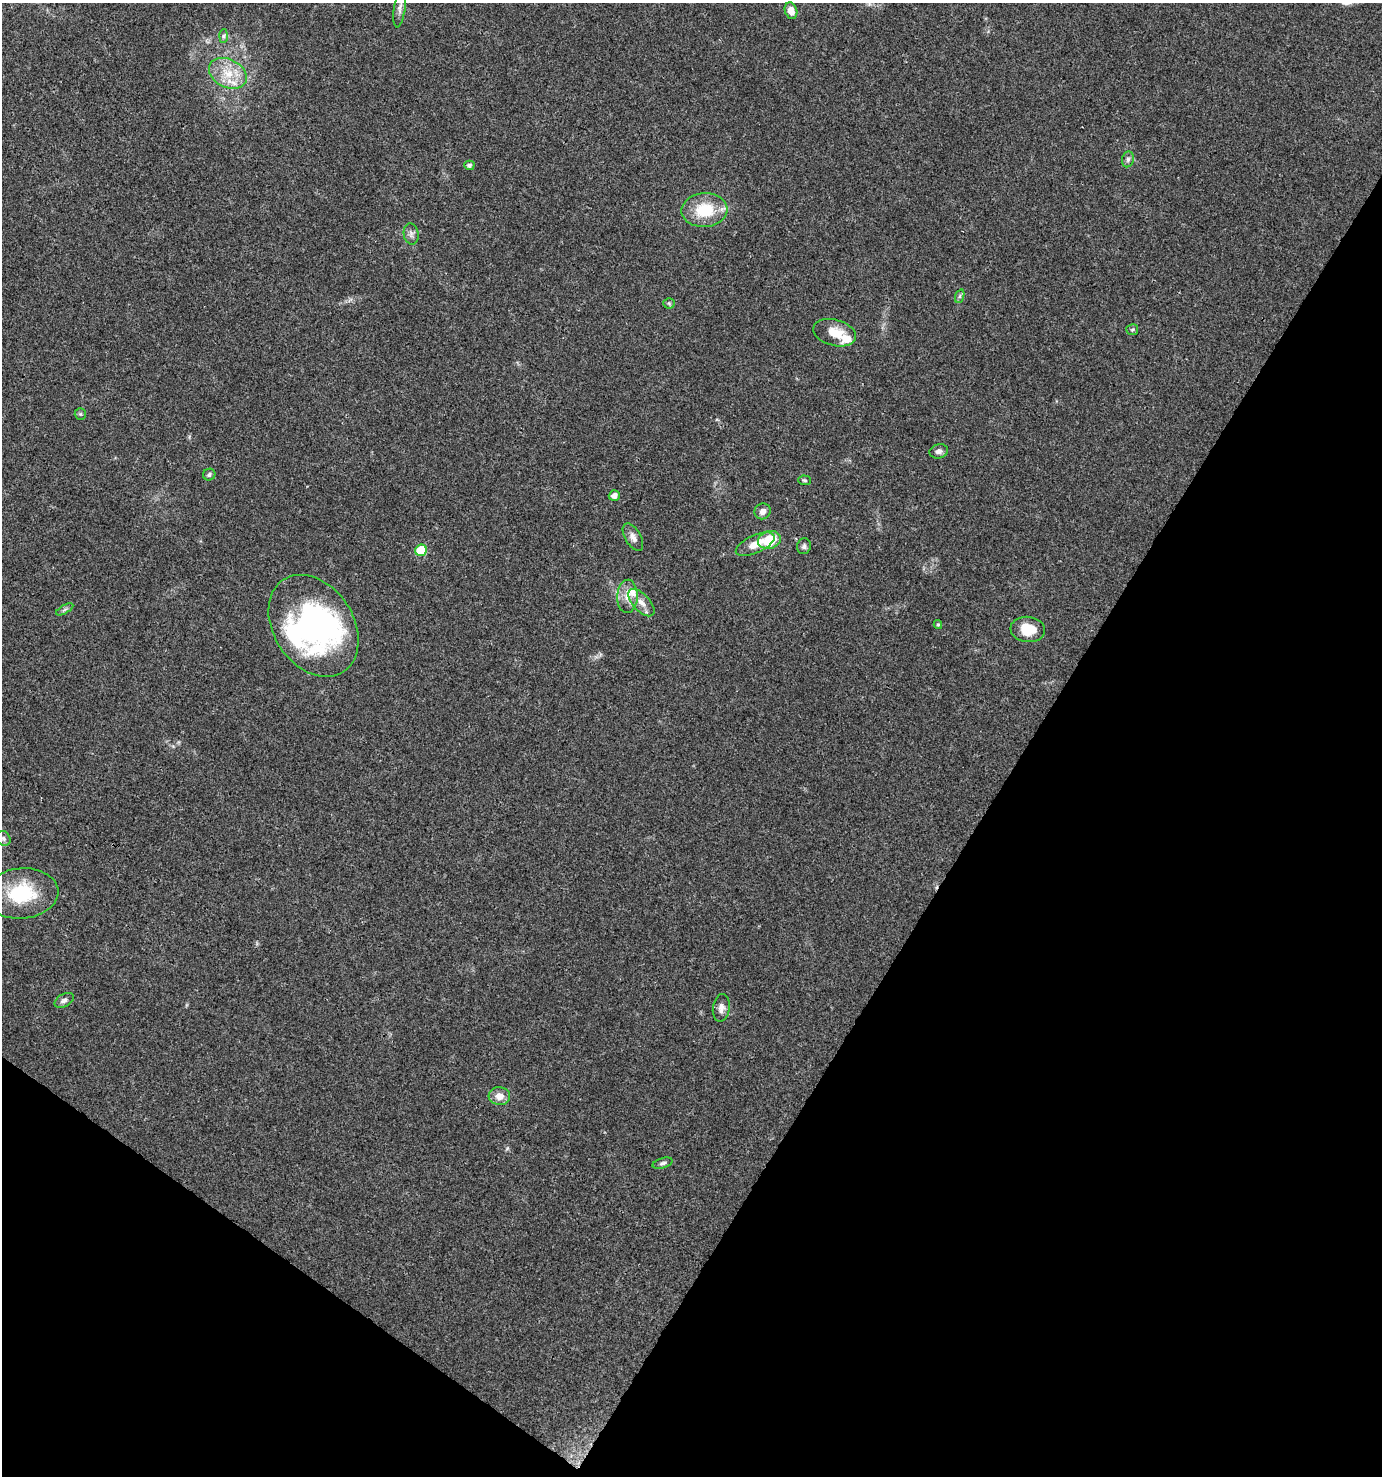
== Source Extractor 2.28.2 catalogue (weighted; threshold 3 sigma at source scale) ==
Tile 15 of 4 x 4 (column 3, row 4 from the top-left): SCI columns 3018-4397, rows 1-1474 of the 5966 x 5903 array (HDU 1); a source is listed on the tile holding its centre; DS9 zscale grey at full resolution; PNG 1384 x 1478 px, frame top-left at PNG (2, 3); each listed source drawn as its Kron ellipse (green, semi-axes under 4 px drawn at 4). Shown black and unused: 32% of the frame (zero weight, under 3 of 4 exposures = <1% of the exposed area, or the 3 px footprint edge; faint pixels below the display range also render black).
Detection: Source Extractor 2.28.2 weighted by HDU 2 'WHT'; one run over the whole footprint, this tile lists its part. Background 0.0416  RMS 0.0036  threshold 0.0164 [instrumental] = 3 sigma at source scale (4.5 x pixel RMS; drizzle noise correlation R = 1.50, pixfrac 1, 0.0396/0.0396 arcsec/px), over >= 5 px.
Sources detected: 40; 2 inside a brighter object's white glare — neither listed nor drawn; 3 inside a brighter listed object's ellipse — not listed separately; the other 35 listed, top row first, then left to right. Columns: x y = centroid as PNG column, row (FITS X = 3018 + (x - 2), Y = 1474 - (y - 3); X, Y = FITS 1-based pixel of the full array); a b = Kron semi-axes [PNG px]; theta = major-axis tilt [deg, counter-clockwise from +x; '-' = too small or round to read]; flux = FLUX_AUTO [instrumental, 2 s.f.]
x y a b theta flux
400 8 20 5 82 1.9
791 11 8 6 -71 2.9
223 36 7 4 88 0.74
228 73 20 14 -27 8.4
1128 159 8 6 75 1
469 165 5 4 - 0.81
704 210 23 17 4 14
411 234 10 7 -80 1.5
960 296 7 4 71 0.71
669 303 5 5 - 0.53
1132 330 6 5 - 0.6
835 333 22 13 -15 6.6
80 414 6 5 - 0.56
939 451 9 7 14 1.4
209 475 6 6 - 0.81
805 480 6 5 - 0.61
614 495 5 5 - 2
763 511 8 7 - 2
633 537 15 8 -60 2.2
769 540 11 9 16 11
755 544 21 9 25 4.9
804 546 8 7 - 0.98
421 550 6 5 - 15
627 596 16 10 87 4.2
641 603 17 8 -47 3.2
65 609 9 4 30 0.8
938 625 4 4 - 0.47
314 626 55 40 -57 83
1028 629 17 12 -6 7.4
3 838 8 6 -48 1.1
21 893 37 25 5 23
64 1000 10 6 29 1.3
721 1008 14 8 81 2.2
499 1096 11 9 -5 3.2
663 1163 10 5 17 0.99